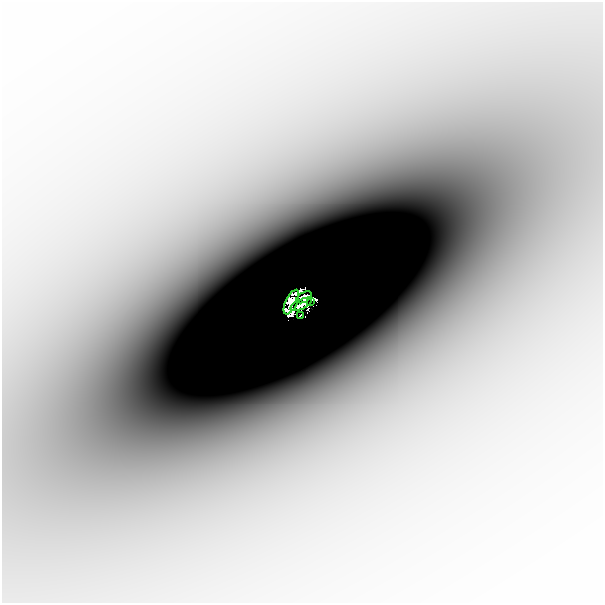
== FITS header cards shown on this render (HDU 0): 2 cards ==
NAXIS1  =                  601
NAXIS2  =                  601

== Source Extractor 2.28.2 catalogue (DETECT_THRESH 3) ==
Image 601 x 601 px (HDU 0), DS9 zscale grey, 1 PNG px = 1 image px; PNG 605 x 605 px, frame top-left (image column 1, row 601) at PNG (2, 2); each listed source drawn as its Kron ellipse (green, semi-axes under 4 px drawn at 4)
Background -1.71e-04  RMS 3.5e-05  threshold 1.06e-04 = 3 sigma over >= 5 px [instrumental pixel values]
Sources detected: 8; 3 with non-positive FLUX_AUTO (blend fragments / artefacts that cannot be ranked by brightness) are neither listed nor drawn; the other 5 listed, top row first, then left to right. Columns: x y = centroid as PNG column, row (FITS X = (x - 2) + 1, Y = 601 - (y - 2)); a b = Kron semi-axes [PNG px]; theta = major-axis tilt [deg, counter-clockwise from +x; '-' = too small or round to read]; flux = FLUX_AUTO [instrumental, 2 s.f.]
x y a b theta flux
304 297 8 5 29 0.21
310 301 3 2 - 0.056
291 302 13 5 65 1.1
301 304 12 4 26 0.59
300 316 3 2 - 0.0056
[3 non-positive-flux detections neither listed nor drawn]